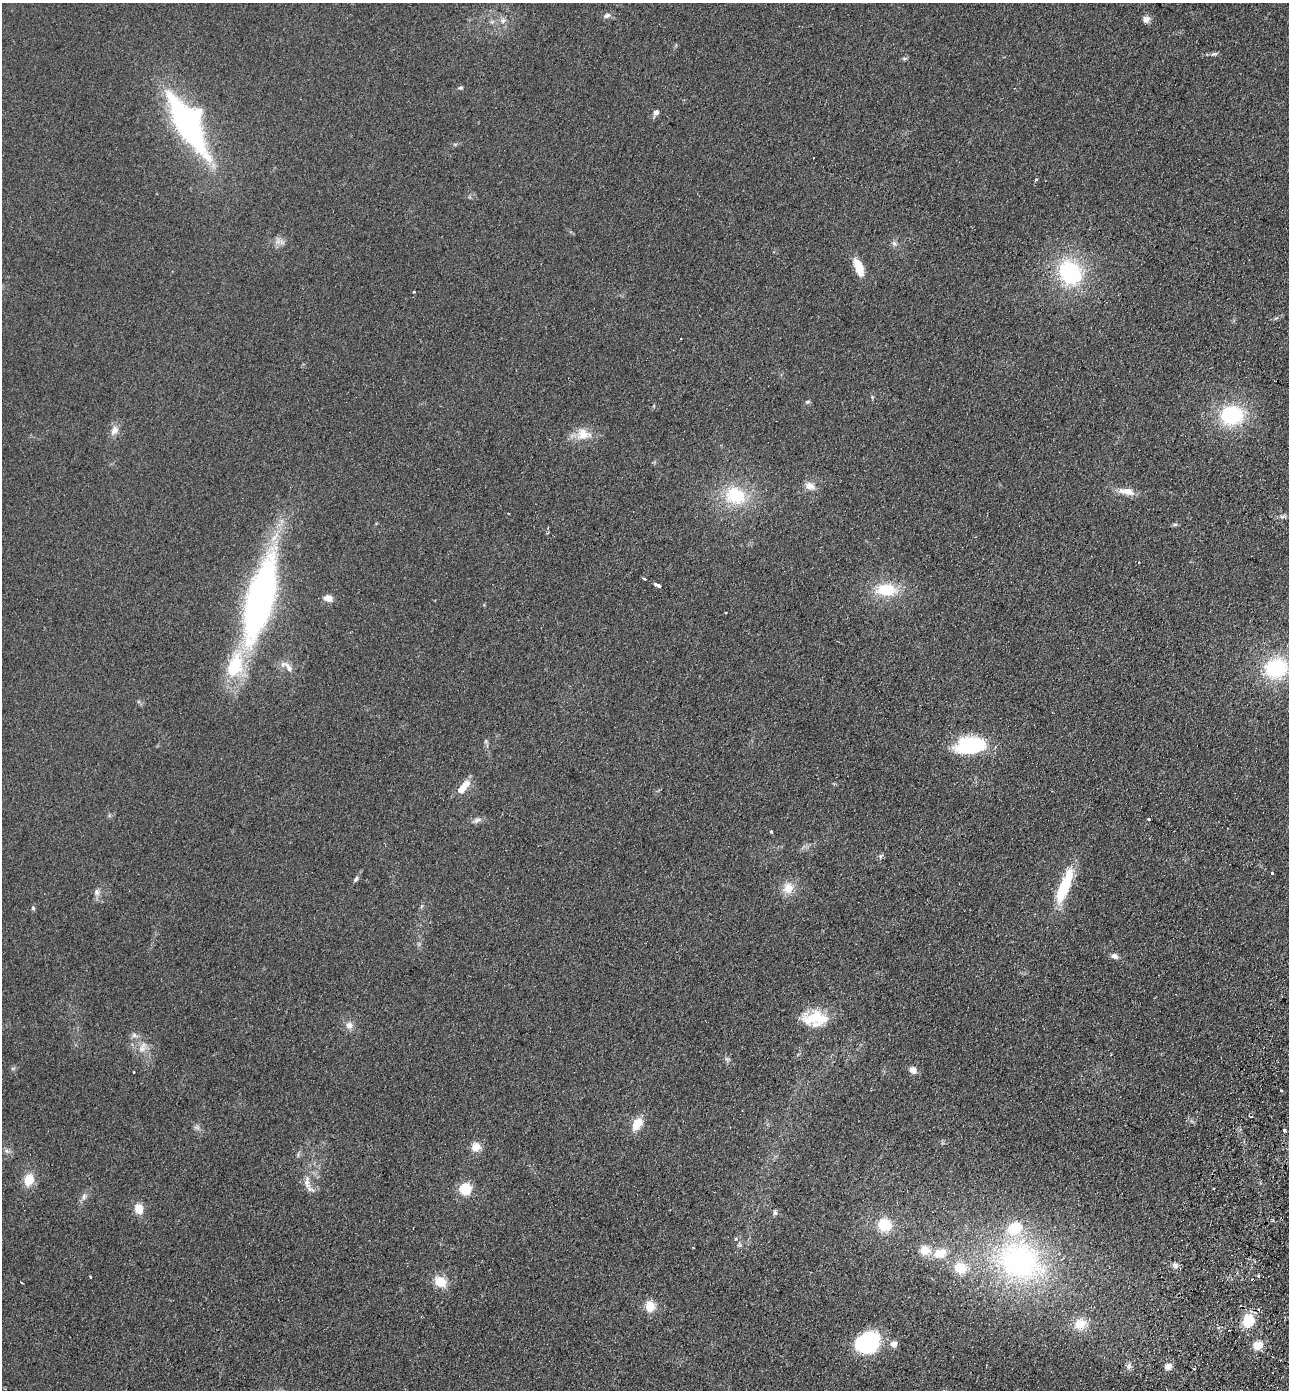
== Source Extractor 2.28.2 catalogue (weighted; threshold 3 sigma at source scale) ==
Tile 6 of 4 x 4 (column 2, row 2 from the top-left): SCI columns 1615-2901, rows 2801-4188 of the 5671 x 5601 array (HDU 1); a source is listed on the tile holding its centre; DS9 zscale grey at full resolution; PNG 1291 x 1392 px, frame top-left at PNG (2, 3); no overlay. Shown black and unused: <1% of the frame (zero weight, under 2 of 3 exposures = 3% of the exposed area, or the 3 px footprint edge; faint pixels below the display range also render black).
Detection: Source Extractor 2.28.2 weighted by HDU 2 'WHT'; one run over the whole footprint, this tile lists its part. Background 0.12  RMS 0.011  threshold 0.0478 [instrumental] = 3 sigma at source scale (4.5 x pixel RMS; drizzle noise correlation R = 1.50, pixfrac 1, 0.05/0.05 arcsec/px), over >= 5 px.
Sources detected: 96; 1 inside a brighter object's white glare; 7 cosmic-ray / hot-pixel residue — not listed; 4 inside a brighter listed object's ellipse — not listed separately; the other 84 listed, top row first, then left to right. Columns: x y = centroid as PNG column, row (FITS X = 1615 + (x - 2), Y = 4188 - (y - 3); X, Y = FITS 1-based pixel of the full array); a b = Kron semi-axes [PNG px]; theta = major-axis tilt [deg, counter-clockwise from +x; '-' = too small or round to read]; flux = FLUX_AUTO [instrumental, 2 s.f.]
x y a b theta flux
607 15 10 6 21 3.5
1146 19 8 8 - 5.4
503 21 8 6 47 3.6
1214 54 11 4 5 2.5
904 58 7 4 -1 1.6
461 88 6 5 - 1.8
656 112 8 6 45 3.6
188 124 60 23 -61 290
814 157 3 3 - 1.8
1036 180 3 3 - 1.9
278 242 10 4 8 4
894 243 7 6 - 2.6
859 267 21 9 -68 19
1070 272 28 23 -55 92
872 397 5 4 - 1.2
807 402 6 4 43 1.6
1232 415 25 21 6 72
114 430 14 9 65 7.1
583 434 22 15 -8 17
810 486 12 9 -18 8.1
1126 491 22 8 -8 12
735 496 25 20 -24 52
508 514 3 2 - 0.9
1282 516 10 4 1 2.9
1175 524 6 4 1 1.7
548 533 4 2 - 1.1
1139 562 3 2 - 1.4
644 579 4 3 - 4.4
658 585 6 3 -24 21
886 590 26 15 0 37
328 598 11 7 -14 7
260 599 89 23 75 430
289 668 15 7 -60 6.4
1276 668 24 20 22 77
969 745 33 18 7 76
463 787 19 7 48 16
1149 819 3 3 - 7.9
477 820 11 6 29 3.9
771 832 3 3 - 2.8
880 856 6 4 89 1.8
1272 873 3 3 - 3.5
356 879 8 5 48 2.4
1064 886 41 10 68 54
788 888 14 13 - 14
97 892 10 7 -74 4.3
33 908 6 5 - 1.7
1114 956 9 6 -10 4.4
815 1017 30 21 12 35
349 1025 11 10 - 6.2
134 1035 8 6 -26 3.3
142 1047 17 9 64 9
727 1059 7 4 -32 2
913 1070 10 8 -33 5.9
637 1124 14 9 58 17
196 1127 8 6 0 2.9
1284 1130 3 3 - 4
476 1147 10 10 - 12
7 1151 8 5 -44 2.8
29 1180 14 11 70 17
307 1182 21 8 -83 9.1
465 1189 6 5 - 110
84 1196 11 6 77 4
139 1209 10 8 -81 14
775 1213 7 5 -74 2.1
1273 1220 4 4 - 1.2
884 1225 14 13 - 29
693 1248 3 2 - 0.72
925 1250 13 11 -19 14
940 1253 16 11 21 18
1019 1261 62 49 -26 250
1175 1265 10 6 -41 3.7
960 1268 14 12 -15 23
1258 1275 3 3 - 2.7
90 1277 3 2 - 0.89
440 1282 13 10 -26 20
22 1283 4 2 - 1.3
650 1306 13 11 -72 14
1248 1321 15 12 86 27
1080 1324 16 14 32 17
867 1342 27 20 12 74
894 1344 6 5 - 11
1258 1345 12 10 7 12
1129 1366 9 5 76 3.2
1168 1366 8 7 - 6.3
Unlisted compact peaks at least as high as the median listed source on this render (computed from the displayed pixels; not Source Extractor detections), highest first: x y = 736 1239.